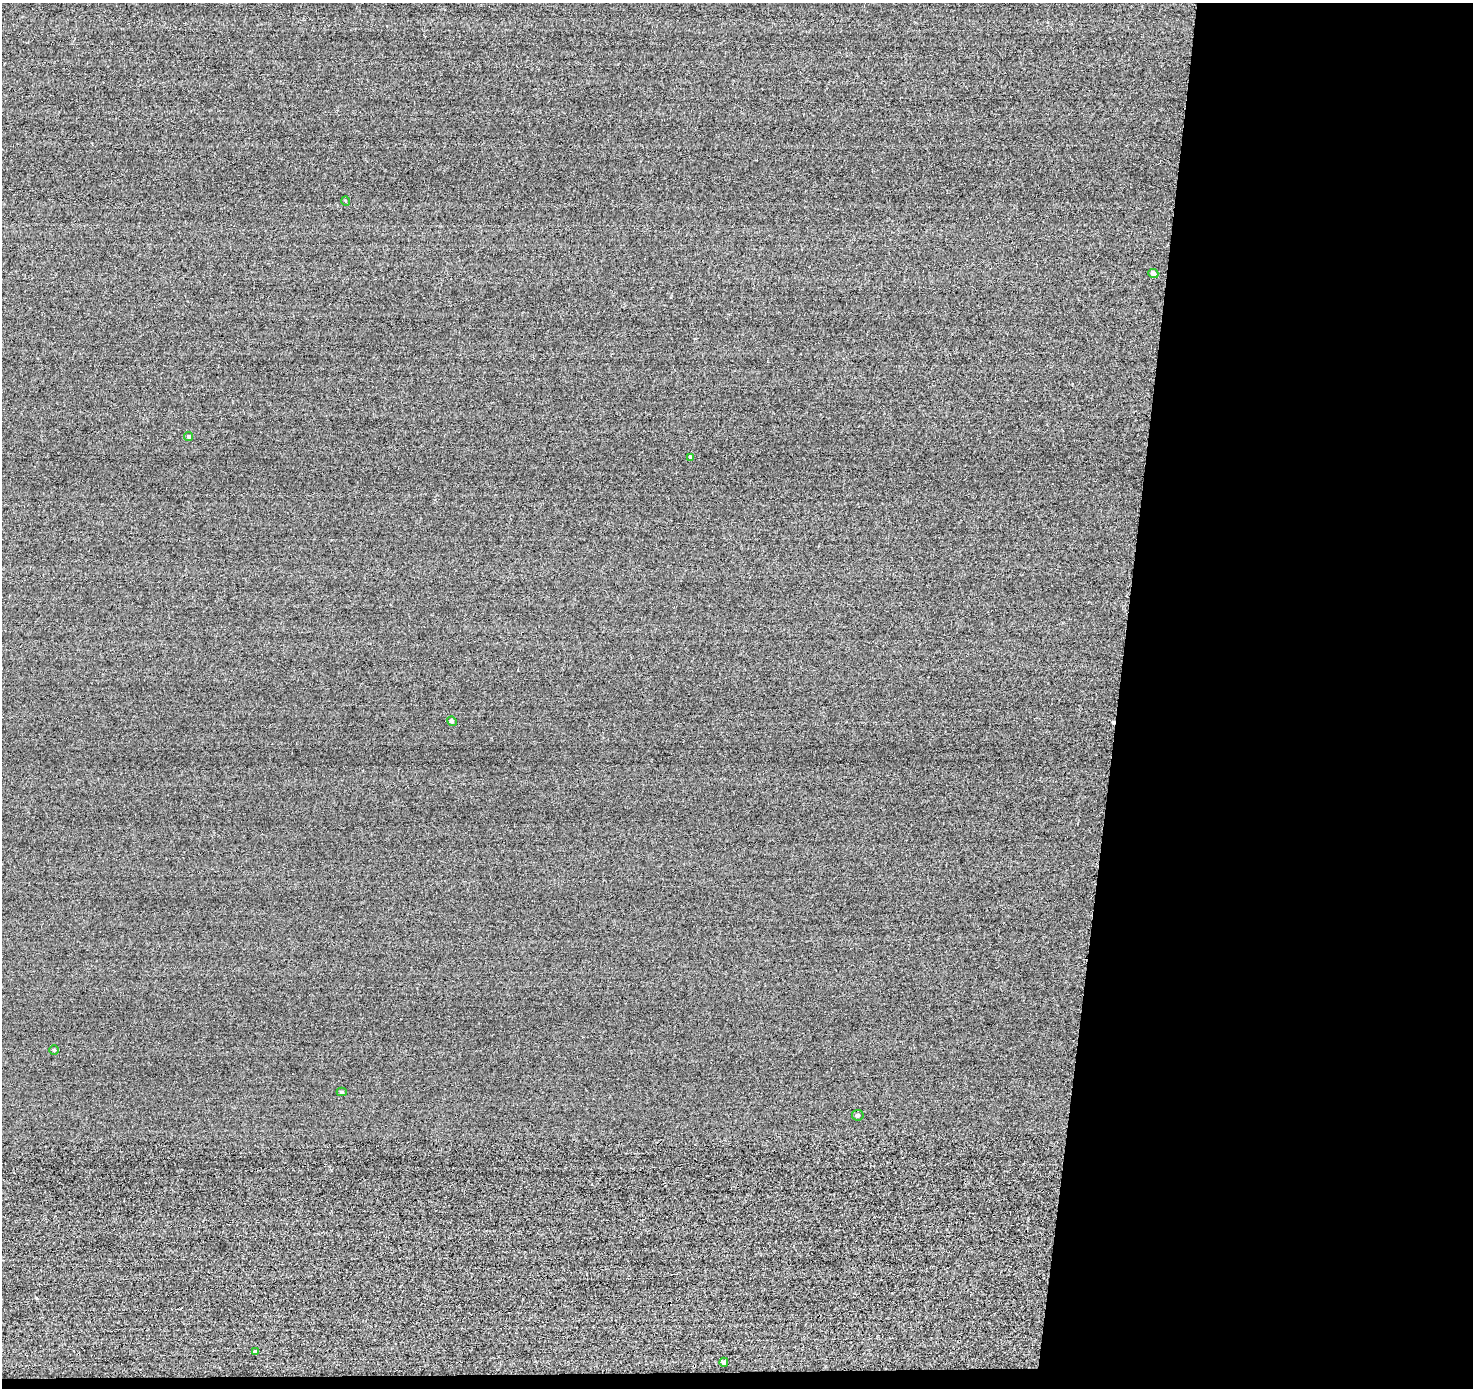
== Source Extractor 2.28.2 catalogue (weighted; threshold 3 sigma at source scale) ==
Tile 9 of 3 x 3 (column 3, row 3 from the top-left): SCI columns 2960-4430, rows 215-1600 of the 4678 x 4710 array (HDU 1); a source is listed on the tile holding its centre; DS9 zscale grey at full resolution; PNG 1475 x 1390 px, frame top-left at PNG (2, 3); each listed source drawn as its Kron ellipse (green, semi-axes under 4 px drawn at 4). Shown black and unused: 25% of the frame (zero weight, under 2 of 3 exposures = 12% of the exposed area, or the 3 px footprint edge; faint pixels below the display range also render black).
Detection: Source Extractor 2.28.2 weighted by HDU 2 'WHT'; one run over the whole footprint, this tile lists its part. Background -0.431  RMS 3.3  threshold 14.8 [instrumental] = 3 sigma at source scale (4.5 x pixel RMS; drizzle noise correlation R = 1.50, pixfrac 1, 0.05/0.05 arcsec/px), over >= 5 px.
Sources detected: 11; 1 cosmic-ray / hot-pixel residue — neither listed nor drawn; the other 10 listed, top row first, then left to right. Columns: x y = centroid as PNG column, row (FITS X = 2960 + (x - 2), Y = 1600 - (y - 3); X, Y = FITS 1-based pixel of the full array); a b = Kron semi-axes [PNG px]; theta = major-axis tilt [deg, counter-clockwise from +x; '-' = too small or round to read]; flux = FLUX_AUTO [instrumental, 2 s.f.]
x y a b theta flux
346 201 5 3 - 260
1153 273 5 4 - 1200
189 437 4 4 - 770
691 457 4 3 - 790
452 721 5 4 - 820
54 1050 4 4 - 560
342 1092 5 4 - 520
858 1115 6 5 - 740
255 1352 4 4 - 840
724 1362 4 4 - 980